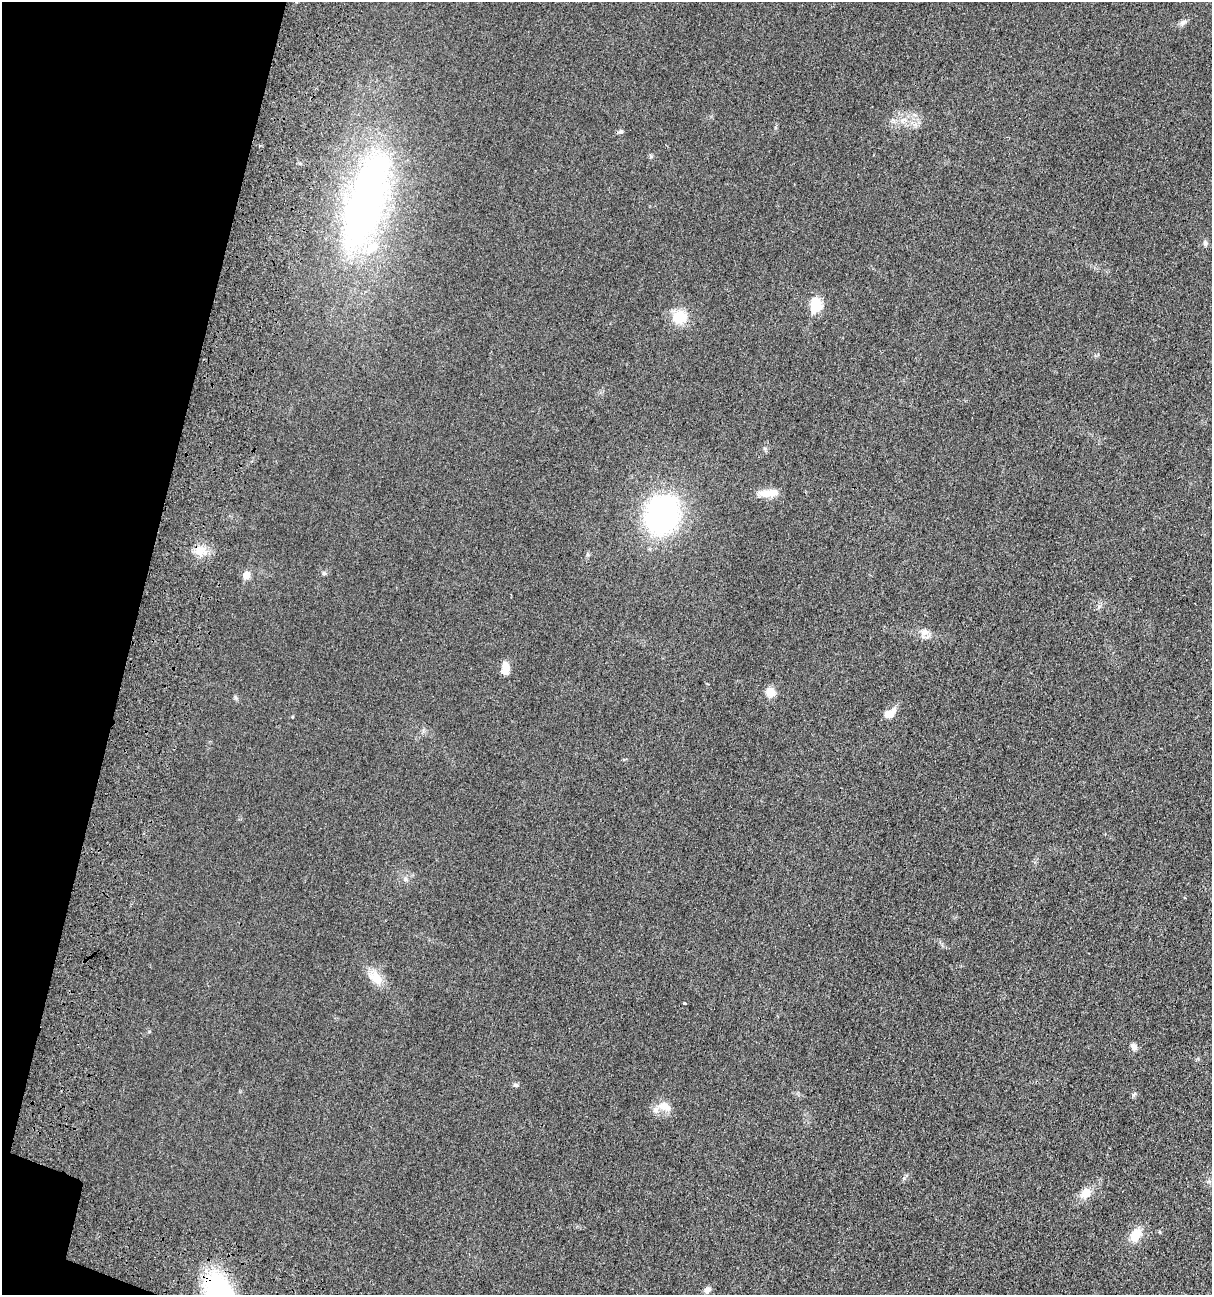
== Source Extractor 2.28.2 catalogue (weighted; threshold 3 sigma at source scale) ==
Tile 9 of 4 x 4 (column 1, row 3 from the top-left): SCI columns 425-1634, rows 1468-2760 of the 5538 x 5518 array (HDU 1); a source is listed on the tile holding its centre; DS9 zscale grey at full resolution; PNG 1214 x 1297 px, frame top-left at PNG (2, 2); no overlay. Shown black and unused: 11% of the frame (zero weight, under 3 of 4 exposures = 11% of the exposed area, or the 3 px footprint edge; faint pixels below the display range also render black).
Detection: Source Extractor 2.28.2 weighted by HDU 2 'WHT'; one run over the whole footprint, this tile lists its part. Background 0.0292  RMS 0.0053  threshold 0.024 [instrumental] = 3 sigma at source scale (4.5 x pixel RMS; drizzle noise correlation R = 1.50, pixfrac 1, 0.05/0.05 arcsec/px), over >= 5 px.
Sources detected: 26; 1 inside a brighter listed object's ellipse — not listed separately; the other 25 listed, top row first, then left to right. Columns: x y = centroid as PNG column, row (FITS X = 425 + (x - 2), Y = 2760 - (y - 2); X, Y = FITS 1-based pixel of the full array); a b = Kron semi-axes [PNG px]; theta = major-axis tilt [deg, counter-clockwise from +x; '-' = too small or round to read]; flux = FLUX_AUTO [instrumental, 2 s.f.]
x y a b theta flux
1183 23 11 6 34 1.7
620 131 8 5 10 1
366 201 133 45 73 220
1205 243 9 5 -83 1.2
815 305 7 6 - 39
680 317 15 14 - 13
769 493 25 9 6 6.7
662 514 31 27 67 120
200 550 17 12 35 6.6
324 573 6 5 - 0.84
246 575 6 6 - 6.6
925 632 14 9 1 3.6
506 668 15 8 87 5.4
770 692 12 10 -58 4.6
889 714 13 8 27 6
292 717 4 3 - 0.43
405 879 7 4 90 1
376 978 23 13 -39 8.3
684 1003 3 3 - 2
1134 1047 10 6 -58 2.1
516 1085 7 5 -15 0.98
663 1106 17 14 10 6.5
1086 1193 13 10 42 6.3
1135 1235 15 10 54 8.7
707 1290 9 7 38 2
Unlisted compact peaks at least as high as the median listed source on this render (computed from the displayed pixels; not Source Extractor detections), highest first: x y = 1133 1095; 904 1178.